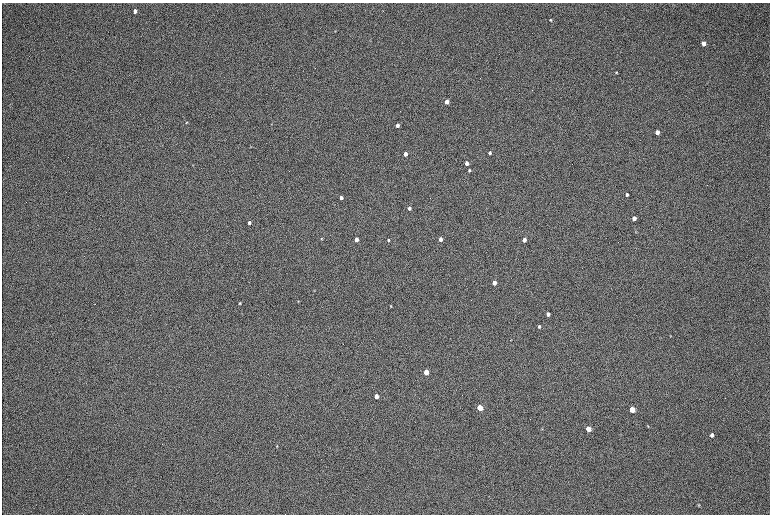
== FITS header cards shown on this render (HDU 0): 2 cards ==
NAXIS1  =                 1536 / length of data axis 1
NAXIS2  =                 1024 / length of data axis 2

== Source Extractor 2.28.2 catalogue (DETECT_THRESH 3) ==
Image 1536 x 1024 px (HDU 0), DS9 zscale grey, zoomed out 1/2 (1 PNG px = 2 x 2 image px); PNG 772 x 516 px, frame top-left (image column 1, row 1023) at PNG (2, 3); no overlay
Background 168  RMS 20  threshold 60.2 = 3 sigma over >= 5 px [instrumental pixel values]
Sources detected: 39; all 39 listed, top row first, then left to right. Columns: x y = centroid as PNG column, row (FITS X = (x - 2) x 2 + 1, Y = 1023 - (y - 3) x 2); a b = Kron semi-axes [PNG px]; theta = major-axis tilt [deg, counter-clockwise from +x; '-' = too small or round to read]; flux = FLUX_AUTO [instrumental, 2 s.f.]
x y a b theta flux
135 11 4 3 - 19000
550 20 4 3 - 4900
703 43 4 3 - 21000
616 72 4 2 - 2700
447 102 3 3 - 52000
186 122 4 2 - 2500
272 124 3 2 - 1800
397 125 3 3 - 25000
657 132 4 3 - 29000
490 153 3 3 - 13000
405 154 3 3 - 43000
467 163 3 3 - 30000
469 170 3 2 - 6100
627 195 4 3 - 8500
341 198 3 3 - 22000
409 208 3 3 - 15000
634 218 3 3 - 23000
249 223 3 3 - 17000
321 239 3 3 - 3200
356 239 3 3 - 43000
440 239 3 3 - 32000
388 240 3 2 - 4000
524 240 3 3 - 38000
494 283 3 3 - 39000
298 301 3 2 - 2600
239 303 4 3 - 4000
391 306 4 2 - 2400
548 314 3 3 - 18000
539 326 3 3 - 5600
426 372 3 3 - 110000
376 396 3 3 - 67000
480 407 4 3 - 160000
632 409 4 3 - 100000
648 426 4 3 - 2800
542 429 4 3 - 2800
588 429 4 3 - 80000
712 435 4 3 - 11000
277 446 3 3 - 3000
699 505 4 3 - 3300